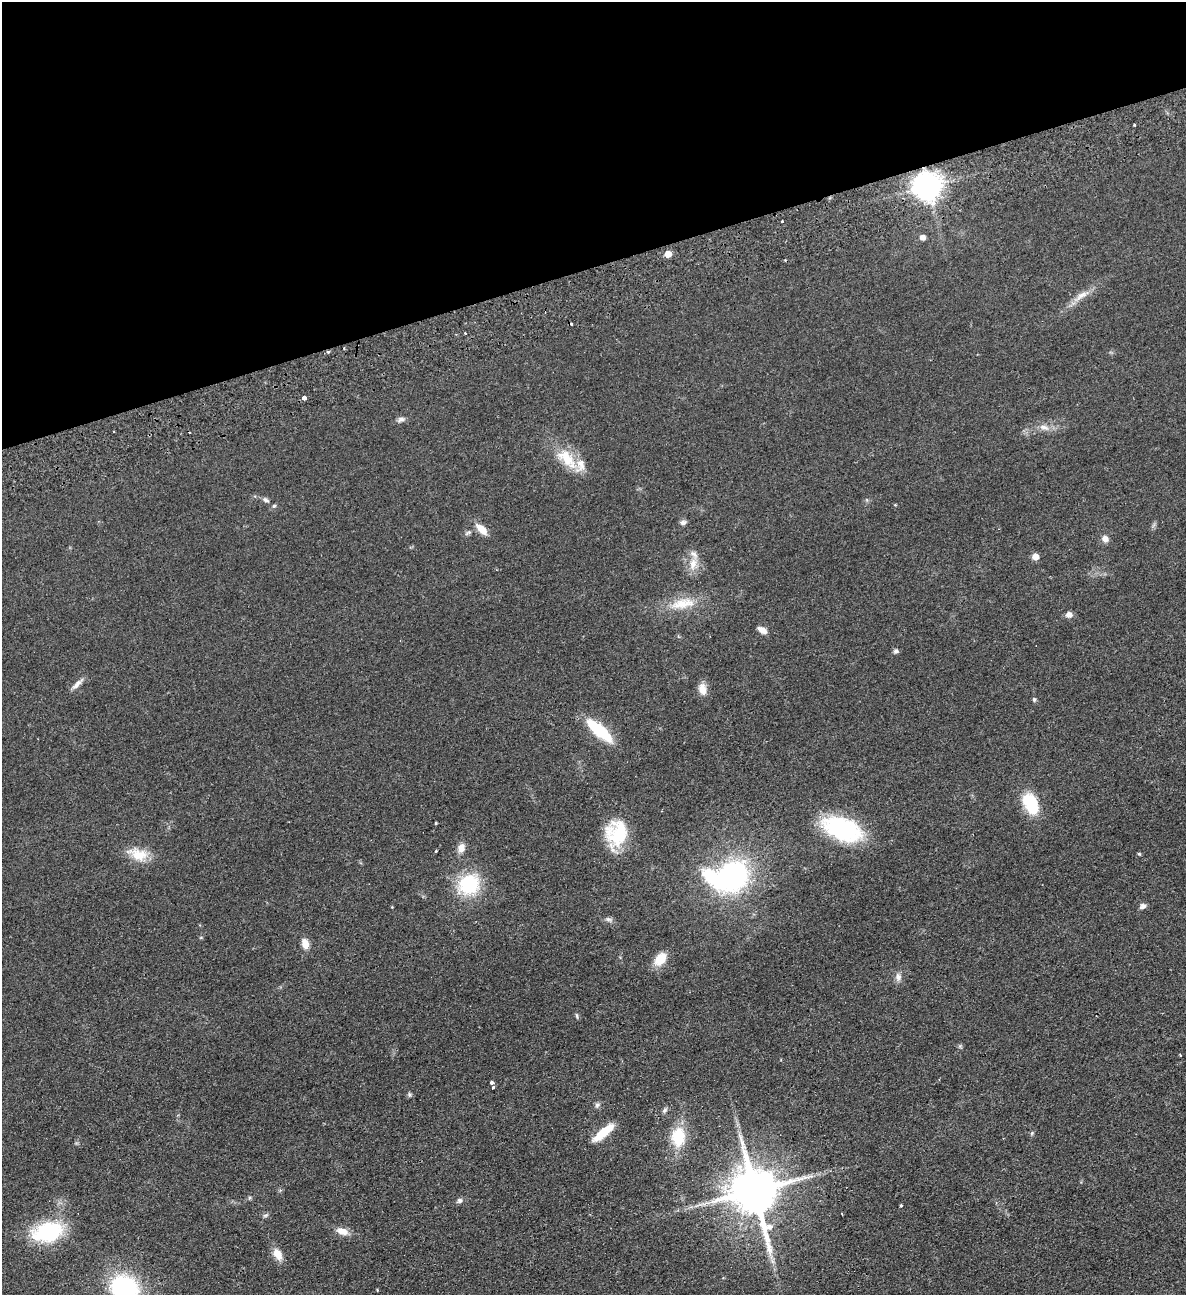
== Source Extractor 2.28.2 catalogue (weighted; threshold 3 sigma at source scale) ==
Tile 3 of 4 x 4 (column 3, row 1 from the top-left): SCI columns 2656-3839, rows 3936-5228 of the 5189 x 5283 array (HDU 1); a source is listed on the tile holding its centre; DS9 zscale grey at full resolution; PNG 1188 x 1297 px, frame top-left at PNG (2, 2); no overlay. Shown black and unused: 21% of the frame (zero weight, under 2 of 3 exposures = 3% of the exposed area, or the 3 px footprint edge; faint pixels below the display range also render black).
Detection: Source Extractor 2.28.2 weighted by HDU 2 'WHT'; one run over the whole footprint, this tile lists its part. Background 0.0822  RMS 0.0093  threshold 0.0419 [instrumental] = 3 sigma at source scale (4.5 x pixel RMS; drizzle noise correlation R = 1.50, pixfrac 1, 0.05/0.05 arcsec/px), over >= 5 px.
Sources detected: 67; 1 inside a brighter object's white glare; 3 cosmic-ray / hot-pixel residue — not listed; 2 inside a brighter listed object's ellipse — not listed separately; the other 61 listed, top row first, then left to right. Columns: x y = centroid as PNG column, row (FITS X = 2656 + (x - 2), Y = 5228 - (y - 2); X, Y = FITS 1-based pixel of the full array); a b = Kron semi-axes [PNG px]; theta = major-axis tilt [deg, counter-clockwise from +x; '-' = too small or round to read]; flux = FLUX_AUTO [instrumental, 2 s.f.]
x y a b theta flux
1134 125 3 3 - 3.1
927 186 8 8 - 1200
782 221 2 2 - 0.89
922 237 5 5 - 4.9
668 254 5 5 - 15
1081 295 23 7 34 9.1
465 333 3 2 - 1.2
328 352 3 3 - 2.7
304 398 3 3 - 44
401 419 10 6 12 2.8
1044 427 13 7 -16 5.5
567 459 37 16 -46 26
265 500 9 6 -25 2.4
274 506 5 4 - 1.3
683 522 8 6 21 2.7
481 529 15 7 -44 11
1105 539 7 7 - 5.3
1035 557 5 5 - 11
693 564 16 9 68 9.8
682 604 38 14 10 24
1069 615 7 6 - 4.6
762 630 11 6 -30 5.9
896 651 7 6 - 1.9
77 684 19 6 43 5
702 689 16 10 -76 7.8
1034 699 6 5 - 1.4
599 730 33 10 -41 44
1031 803 25 14 -65 35
436 823 3 2 - 0.76
842 829 35 19 -22 110
617 834 29 23 83 47
461 848 11 8 71 6.7
436 851 3 3 - 4.1
1139 854 5 4 - 0.99
139 855 24 15 -10 18
732 876 28 24 45 160
469 885 23 21 30 52
1143 906 9 6 33 3
608 919 8 5 -7 2.5
305 944 11 7 -76 8.6
660 959 17 11 52 14
898 977 11 8 -79 4.4
577 1016 8 3 -79 1.2
1180 1055 3 3 - 2.2
491 1082 3 3 - 33
493 1088 3 3 - 3.8
409 1094 6 6 - 1.7
597 1105 7 6 - 2.2
665 1110 8 5 49 2
603 1132 27 8 39 21
1032 1133 6 4 47 1.2
678 1137 20 14 87 32
754 1191 15 13 -74 4600
460 1200 7 6 - 2.5
901 1205 3 3 - 1.9
265 1215 8 4 8 1.6
342 1231 14 8 -15 8.3
47 1232 32 20 16 70
278 1254 14 9 -61 9.6
125 1288 25 20 -33 120
377 1290 4 2 - 0.75
Overlapping masked pixels (flux is a lower limit): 1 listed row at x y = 328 352
Isophote crosses this tile's border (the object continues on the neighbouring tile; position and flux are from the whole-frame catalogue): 1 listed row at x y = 125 1288